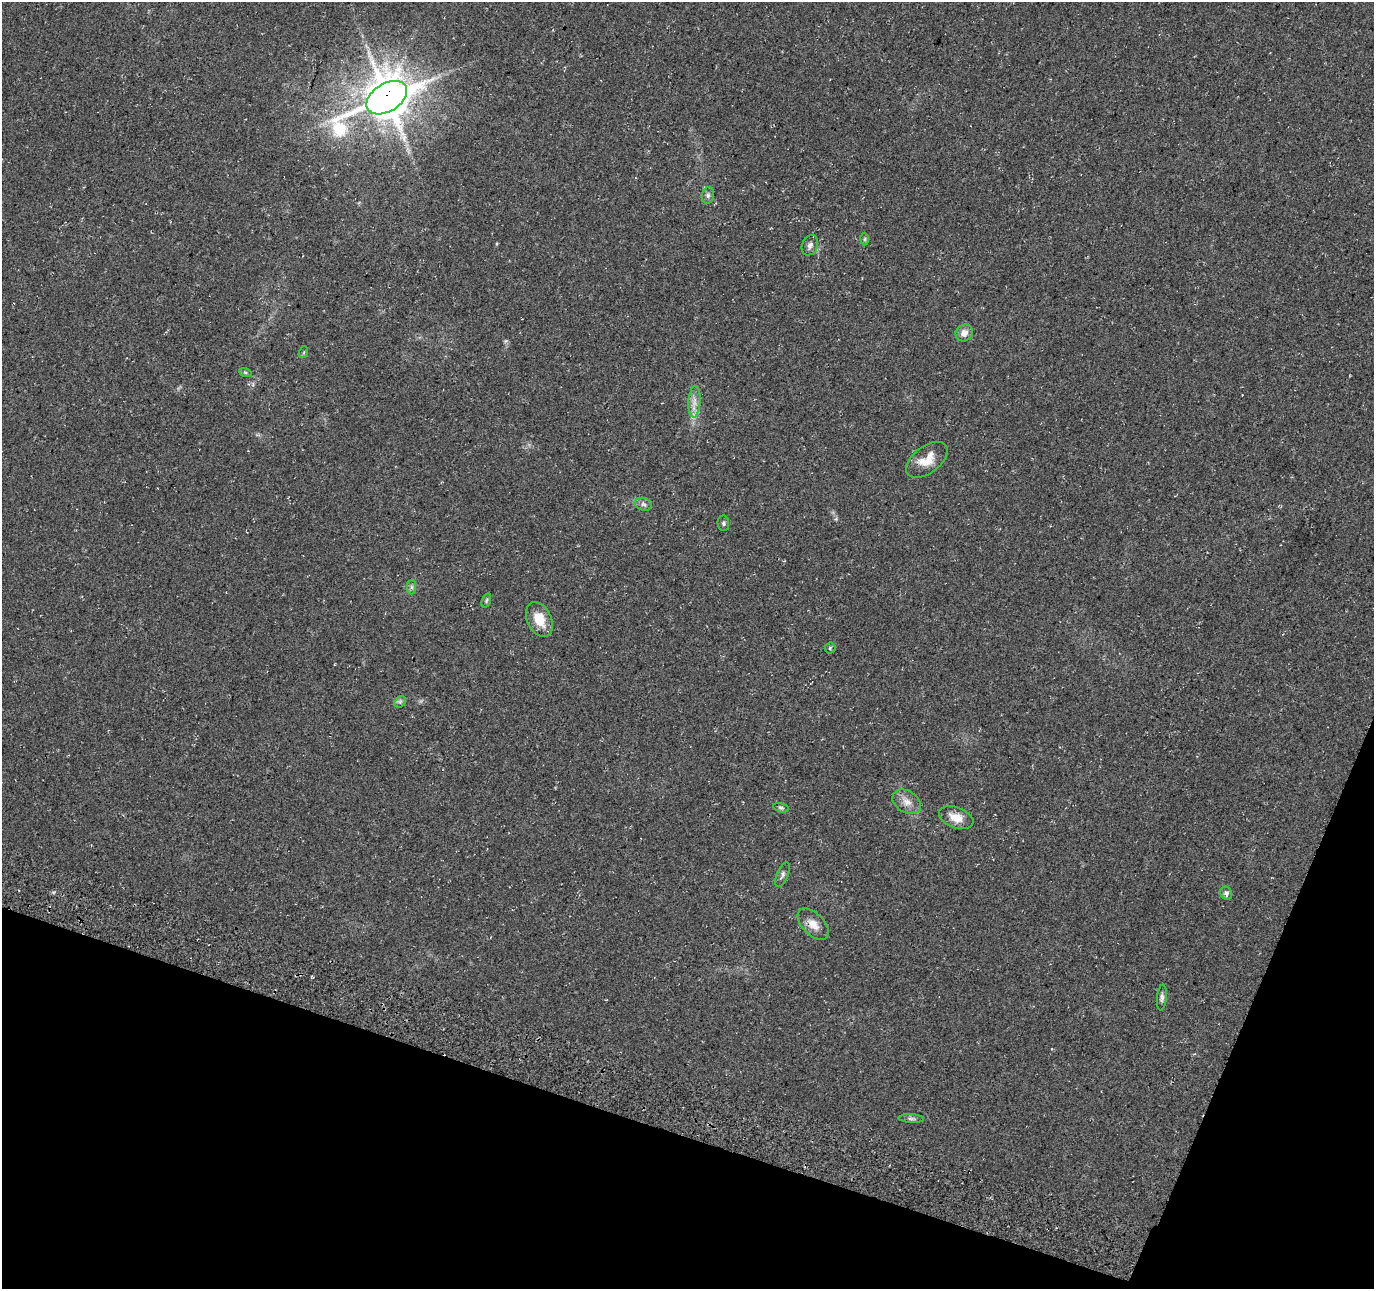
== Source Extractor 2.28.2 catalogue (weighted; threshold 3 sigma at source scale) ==
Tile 15 of 4 x 4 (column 3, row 4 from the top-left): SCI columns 2780-4151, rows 332-1618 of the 5548 x 5749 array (HDU 1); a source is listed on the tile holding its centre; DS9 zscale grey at full resolution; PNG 1376 x 1291 px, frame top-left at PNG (2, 2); each listed source drawn as its Kron ellipse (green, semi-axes under 4 px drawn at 4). Shown black and unused: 16% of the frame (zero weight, under 3 of 4 exposures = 4% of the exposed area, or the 3 px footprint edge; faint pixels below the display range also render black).
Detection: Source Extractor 2.28.2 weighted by HDU 2 'WHT'; one run over the whole footprint, this tile lists its part. Background 0.0805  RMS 0.0079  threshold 0.0355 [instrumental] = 3 sigma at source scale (4.5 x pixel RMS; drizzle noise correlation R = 1.50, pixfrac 1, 0.0396/0.0396 arcsec/px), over >= 5 px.
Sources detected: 25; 1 cosmic-ray / hot-pixel residue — neither listed nor drawn; the other 24 listed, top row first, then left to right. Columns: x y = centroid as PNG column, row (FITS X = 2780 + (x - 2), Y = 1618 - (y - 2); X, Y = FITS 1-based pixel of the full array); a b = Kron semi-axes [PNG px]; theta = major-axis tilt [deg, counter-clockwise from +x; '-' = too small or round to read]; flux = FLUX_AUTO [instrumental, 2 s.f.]
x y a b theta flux
387 98 22 14 33 2700
708 195 8 6 77 2.2
865 239 6 4 89 1.1
810 245 10 8 67 3.2
964 333 9 8 - 5
304 352 6 4 72 0.9
245 372 6 4 -19 1
694 402 16 6 87 5.8
927 460 24 13 37 13
643 504 9 6 -17 2.3
723 523 7 6 - 1.7
412 587 7 4 -90 1.7
486 600 7 4 71 1.3
539 619 18 12 -64 15
830 648 5 5 - 1
400 702 6 5 - 1.6
907 802 15 10 -33 7
781 808 8 4 -14 1.3
956 818 18 10 -20 10
782 875 13 5 67 2.4
1226 893 7 5 -58 2.2
813 924 19 10 -46 8.4
1162 997 13 5 84 2.5
911 1119 13 4 -3 2.1
Overlapping masked pixels (flux is a lower limit): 1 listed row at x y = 387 98